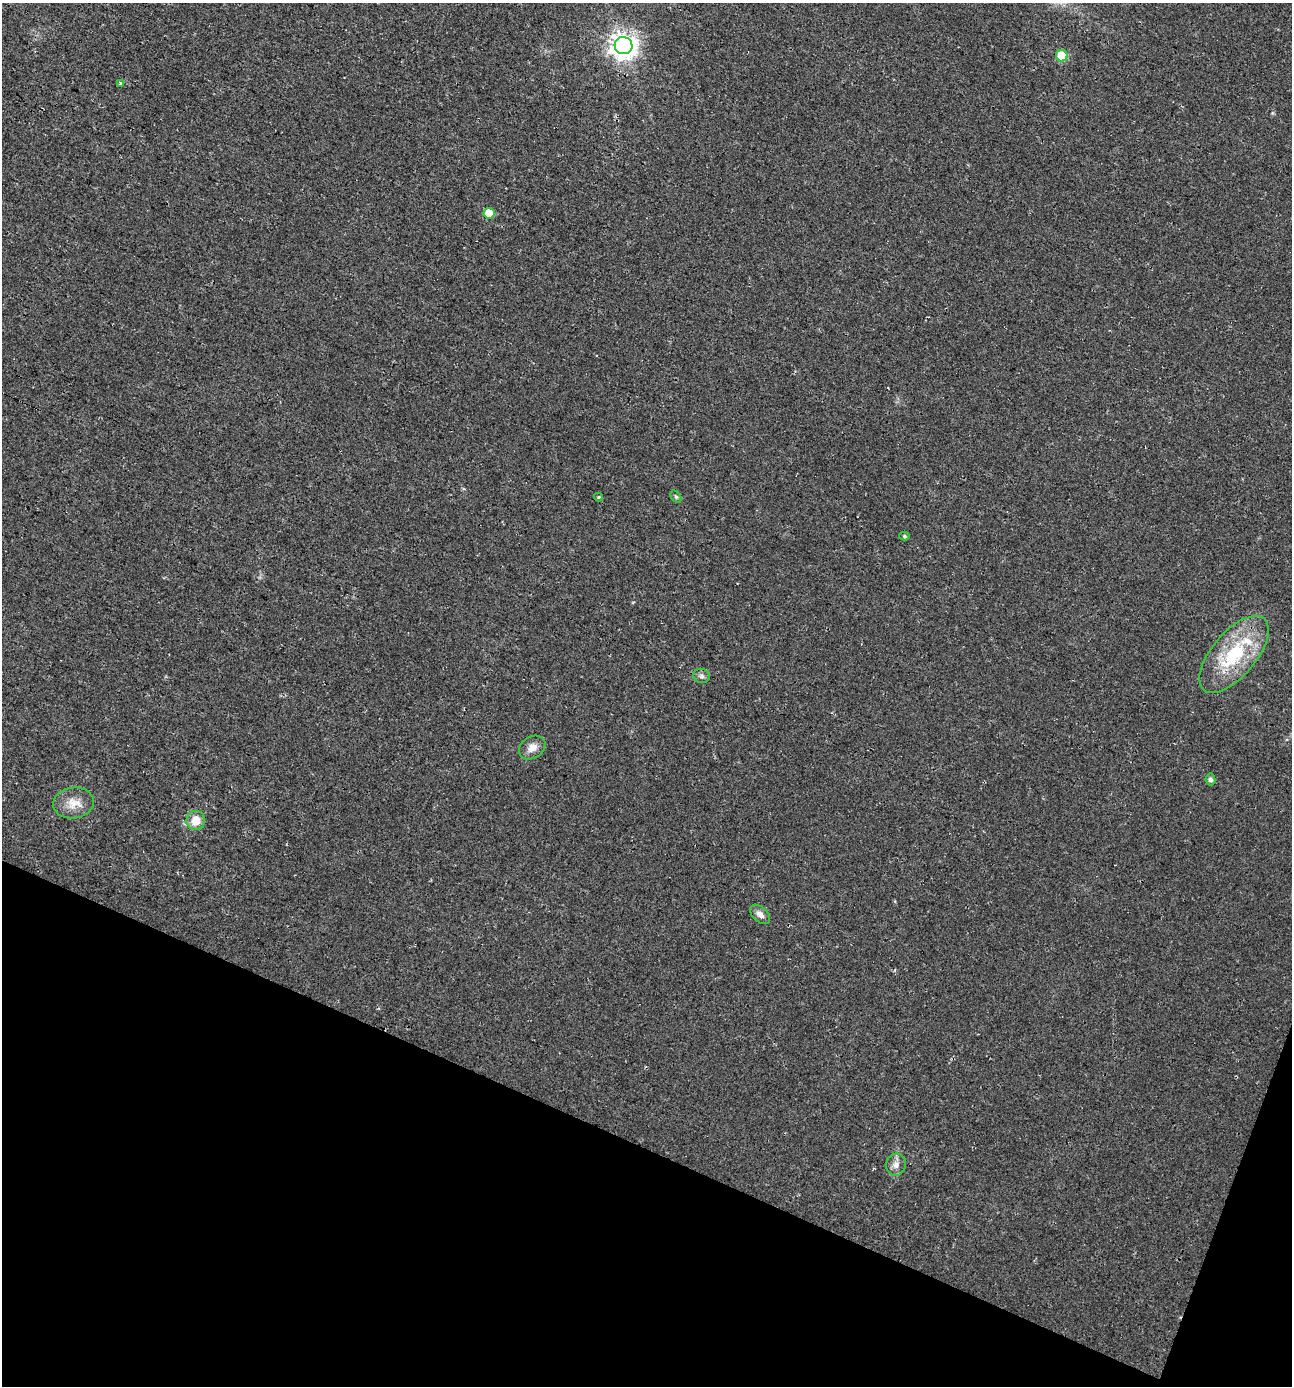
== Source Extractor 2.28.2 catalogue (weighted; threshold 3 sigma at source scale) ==
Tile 15 of 4 x 4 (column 3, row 4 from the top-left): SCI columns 2844-4133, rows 33-1416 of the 5751 x 5592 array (HDU 1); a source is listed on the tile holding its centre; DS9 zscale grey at full resolution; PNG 1294 x 1388 px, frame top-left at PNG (2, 3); each listed source drawn as its Kron ellipse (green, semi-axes under 4 px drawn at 4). Shown black and unused: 19% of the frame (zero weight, under 3 of 4 exposures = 5% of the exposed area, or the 3 px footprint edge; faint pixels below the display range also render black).
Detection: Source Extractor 2.28.2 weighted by HDU 2 'WHT'; one run over the whole footprint, this tile lists its part. Background 0.0184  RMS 0.0068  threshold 0.0304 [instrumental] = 3 sigma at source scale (4.5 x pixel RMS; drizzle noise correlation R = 1.50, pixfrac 1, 0.0396/0.0396 arcsec/px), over >= 5 px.
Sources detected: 16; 1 inside a brighter listed object's ellipse — not listed separately; the other 15 listed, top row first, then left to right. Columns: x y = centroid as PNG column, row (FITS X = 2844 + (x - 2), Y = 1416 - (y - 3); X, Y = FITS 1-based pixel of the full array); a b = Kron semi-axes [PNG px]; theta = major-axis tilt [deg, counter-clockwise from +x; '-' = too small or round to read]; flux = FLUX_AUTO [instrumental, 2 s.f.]
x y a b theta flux
624 46 9 8 - 670
1062 56 6 6 - 29
120 84 4 3 - 1.6
489 213 5 5 - 14
599 497 4 4 - 0.64
676 497 7 4 -53 1.1
904 536 5 4 - 1.2
1234 654 47 22 50 50
702 676 8 7 - 2.1
532 748 14 10 33 6.3
1210 779 6 5 - 1.9
73 803 20 15 9 11
196 820 9 9 - 11
760 914 12 7 -43 3.8
896 1165 11 10 - 4.5